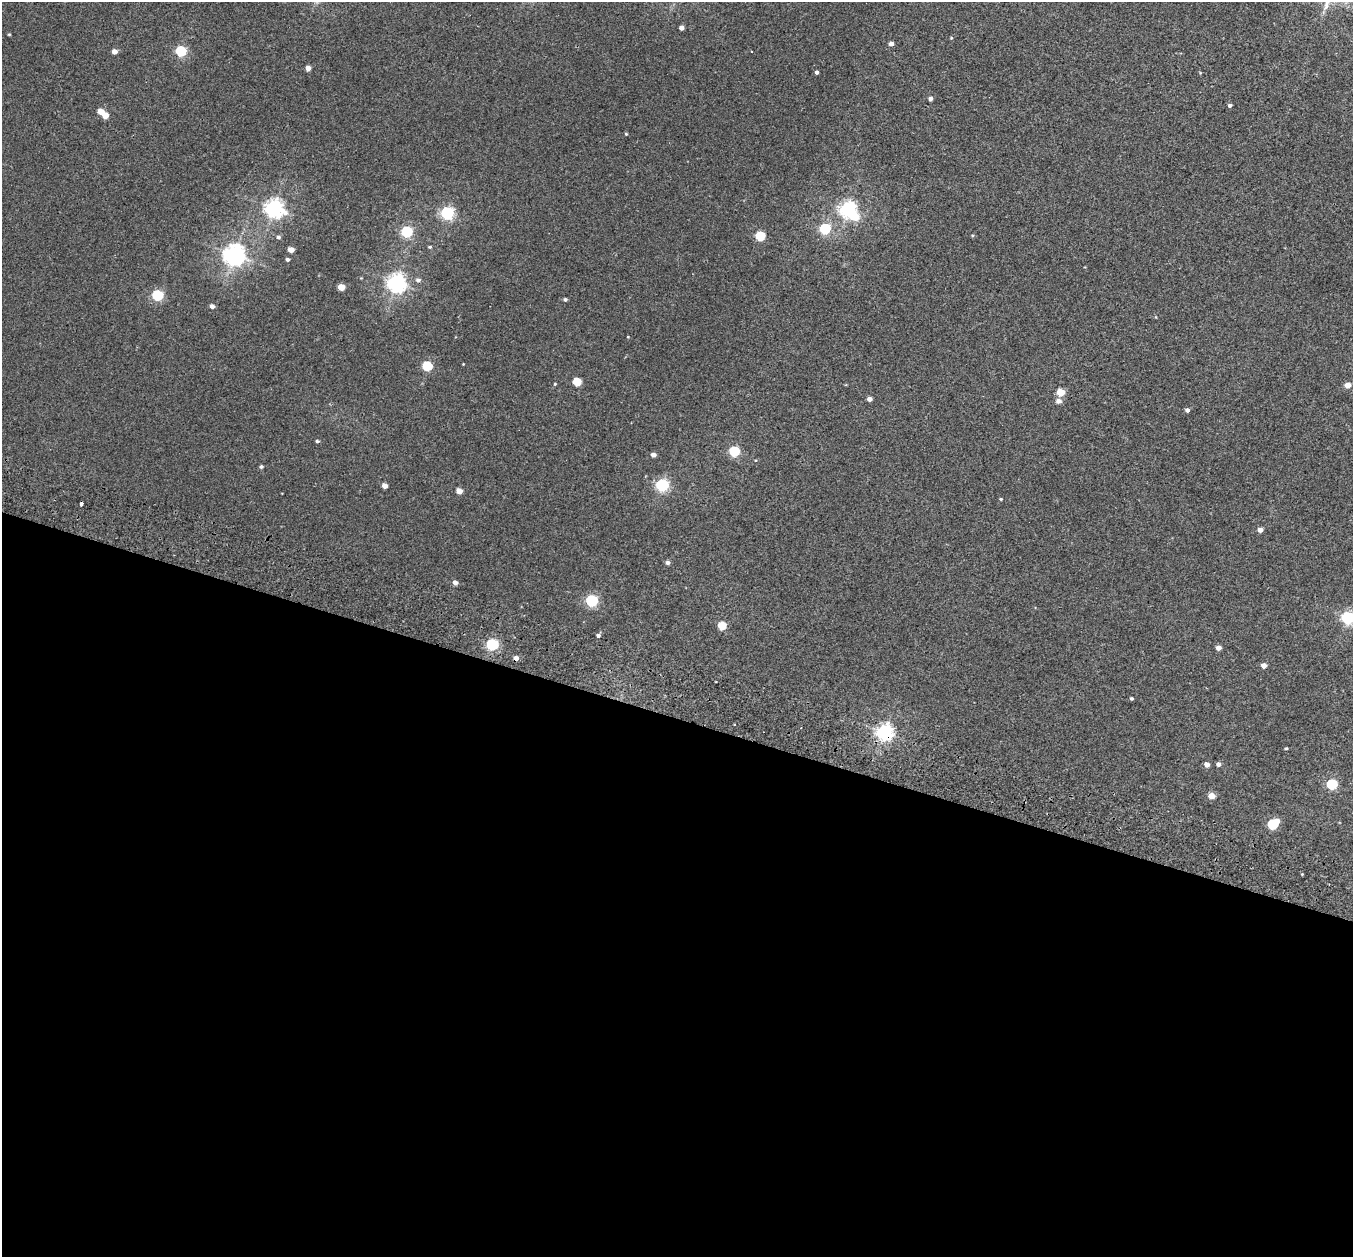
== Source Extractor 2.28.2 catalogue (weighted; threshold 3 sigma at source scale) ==
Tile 14 of 4 x 4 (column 2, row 4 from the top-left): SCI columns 1377-2727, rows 320-1574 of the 5452 x 5530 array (HDU 1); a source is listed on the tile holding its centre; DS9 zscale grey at full resolution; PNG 1355 x 1259 px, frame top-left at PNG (2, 2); no overlay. Shown black and unused: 43% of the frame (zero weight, under 2 of 3 exposures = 3% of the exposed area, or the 3 px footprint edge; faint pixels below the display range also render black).
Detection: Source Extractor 2.28.2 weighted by HDU 2 'WHT'; one run over the whole footprint, this tile lists its part. Background 0.0409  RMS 0.007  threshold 0.0316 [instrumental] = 3 sigma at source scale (4.5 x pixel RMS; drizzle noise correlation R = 1.50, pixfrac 1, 0.05/0.05 arcsec/px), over >= 5 px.
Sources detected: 68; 1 inside a brighter object's white glare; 1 cosmic-ray / hot-pixel residue — not listed; the other 66 listed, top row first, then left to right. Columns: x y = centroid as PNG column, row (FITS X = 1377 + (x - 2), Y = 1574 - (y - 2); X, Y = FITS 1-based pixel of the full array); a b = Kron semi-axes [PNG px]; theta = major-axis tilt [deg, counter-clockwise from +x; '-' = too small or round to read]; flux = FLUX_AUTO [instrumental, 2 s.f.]
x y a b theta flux
681 28 4 4 - 2.8
9 34 4 3 - 0.54
951 38 4 3 - 0.64
891 44 5 4 - 2.7
114 51 5 4 - 4
181 51 5 5 - 59
308 68 4 4 - 4
817 72 4 3 - 1.7
930 99 4 4 - 2.4
1230 105 4 4 - 1.6
101 111 5 4 - 7.9
105 115 5 4 - 8.3
626 134 4 4 - 0.59
274 208 7 6 - 280
848 209 6 6 - 230
447 213 6 5 - 130
825 229 5 5 - 61
407 232 6 5 - 71
760 236 5 5 - 38
278 237 5 5 - 1.4
430 247 4 3 - 0.79
291 250 5 4 - 5.6
234 255 7 7 - 460
287 259 4 4 - 1.3
418 280 6 5 - 1.9
397 283 7 6 - 320
341 287 5 4 - 11
158 295 6 5 - 66
565 299 4 3 - 1.3
212 306 4 4 - 2.8
463 364 2 2 - 0.43
427 366 5 5 - 41
577 382 5 5 - 22
555 384 4 4 - 0.66
1348 385 4 4 - 6.6
1061 392 5 4 - 16
869 399 4 4 - 3.7
1058 401 6 5 - 3.4
1187 410 4 4 - 2.2
317 441 4 3 - 0.96
734 451 5 5 - 56
653 455 4 4 - 3.4
261 466 4 4 - 1
662 485 6 5 - 110
385 486 4 4 - 5.1
459 491 5 4 - 6.4
1001 499 4 3 - 0.65
81 504 4 3 - 5.1
1260 530 4 4 - 4.2
668 562 5 4 - 2
455 582 5 4 - 3.6
592 601 6 5 - 92
1348 618 6 5 - 120
722 626 5 5 - 24
598 635 5 5 - 1.7
492 645 6 5 - 86
1218 648 4 4 - 4.2
1264 665 4 4 - 5.2
1132 698 4 3 - 1
884 732 6 6 - 230
1286 748 4 3 - 0.74
1219 764 5 4 - 2.3
1207 765 4 4 - 4.2
1332 784 6 5 - 53
1212 796 5 4 - 8.4
1273 824 7 5 37 45
Overlapping masked pixels (flux is a lower limit): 1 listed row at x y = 884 732
Isophote crosses this tile's border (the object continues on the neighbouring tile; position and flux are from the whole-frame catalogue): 1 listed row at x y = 1348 618